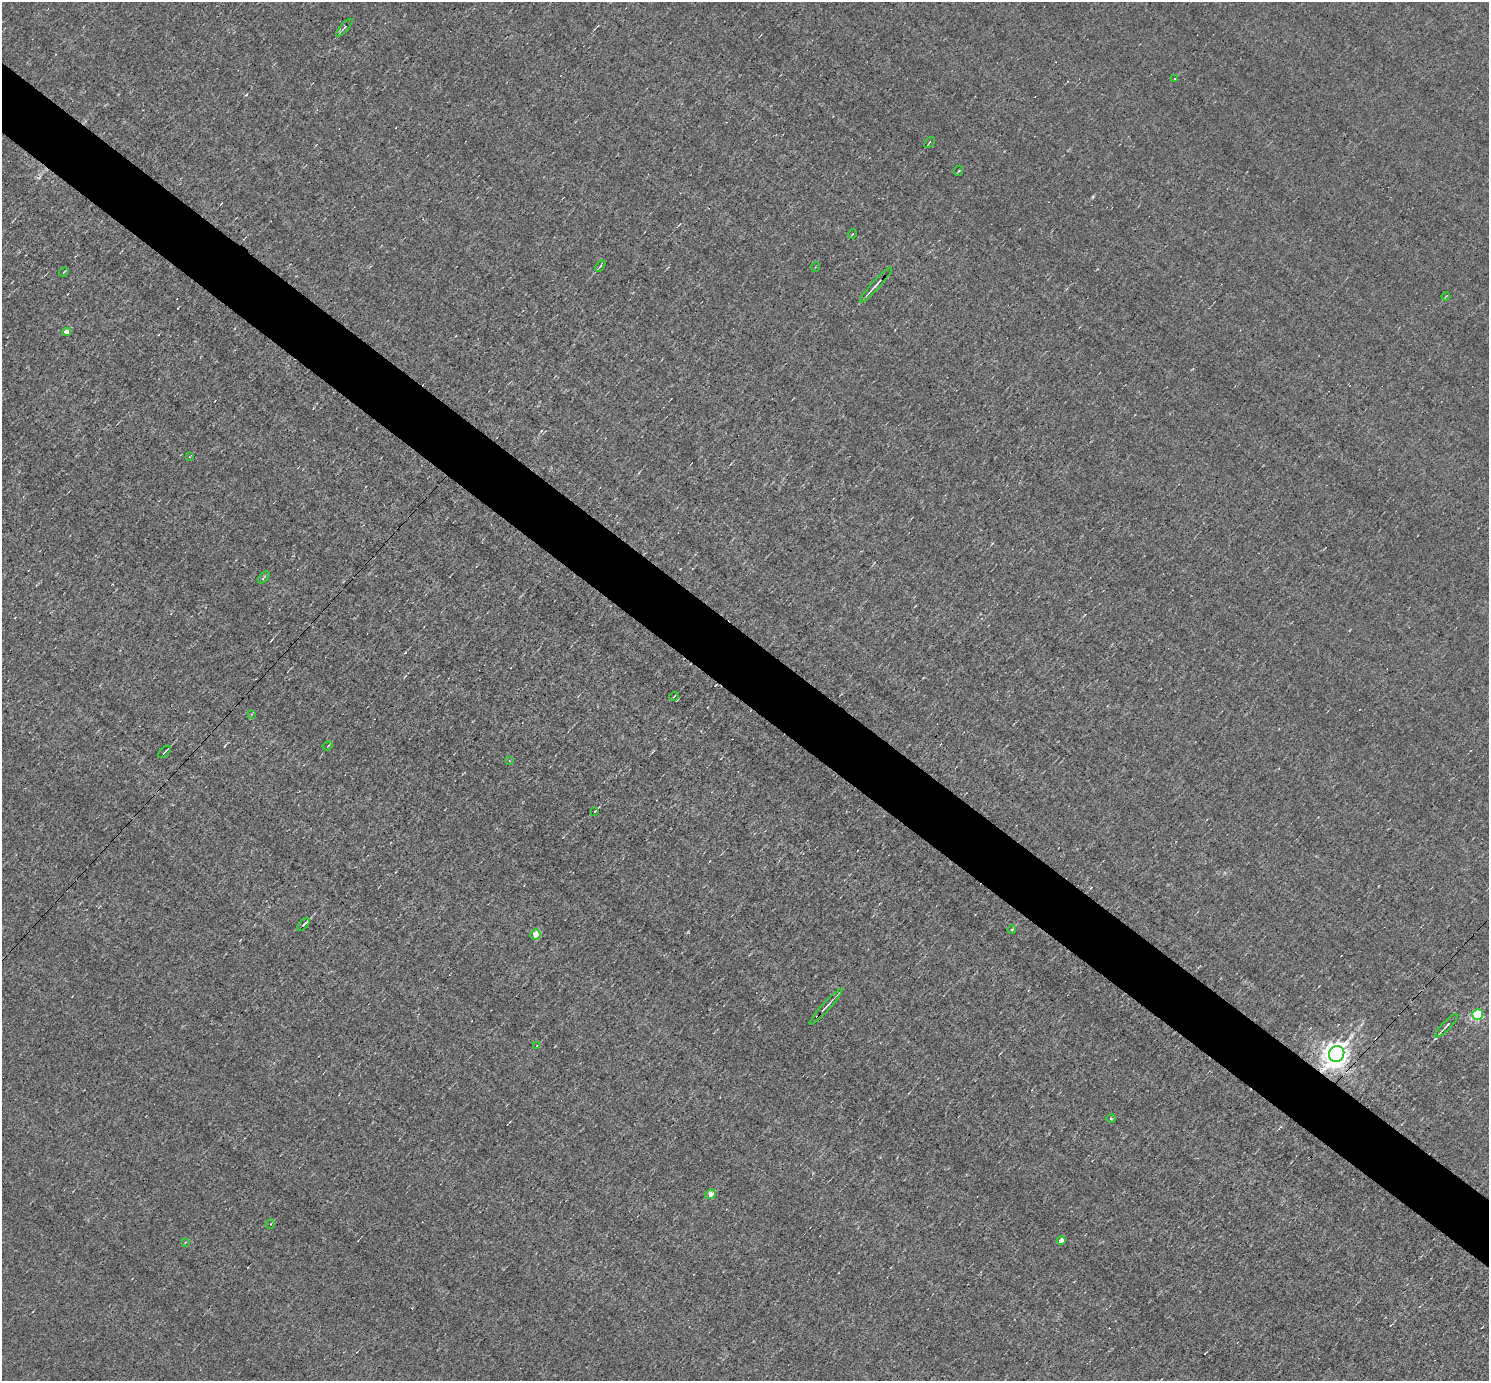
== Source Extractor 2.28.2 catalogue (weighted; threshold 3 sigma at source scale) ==
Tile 11 of 4 x 4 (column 3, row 3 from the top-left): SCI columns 2977-4463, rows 1671-3049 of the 5951 x 5956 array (HDU 1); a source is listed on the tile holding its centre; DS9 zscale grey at full resolution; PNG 1491 x 1383 px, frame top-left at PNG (2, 2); each listed source drawn as its Kron ellipse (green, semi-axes under 4 px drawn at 4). Shown black and unused: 5% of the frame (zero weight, under 3 of 4 exposures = <1% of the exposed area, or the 3 px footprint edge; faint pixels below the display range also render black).
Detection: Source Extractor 2.28.2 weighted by HDU 2 'WHT'; one run over the whole footprint, this tile lists its part. Background 0.00845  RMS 0.05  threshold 0.223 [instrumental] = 3 sigma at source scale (4.5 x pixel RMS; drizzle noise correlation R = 1.50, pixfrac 1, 0.05/0.05 arcsec/px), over >= 5 px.
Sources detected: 44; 12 cosmic-ray / hot-pixel residue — neither listed nor drawn; the other 32 listed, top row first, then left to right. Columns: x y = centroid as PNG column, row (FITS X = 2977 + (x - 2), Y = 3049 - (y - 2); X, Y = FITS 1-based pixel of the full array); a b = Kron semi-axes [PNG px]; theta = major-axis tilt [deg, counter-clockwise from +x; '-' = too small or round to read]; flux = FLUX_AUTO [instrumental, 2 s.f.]
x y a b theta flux
344 28 11 4 48 11
1174 78 3 2 - 3.9
929 142 6 3 49 5.1
958 171 5 3 - 4.3
852 234 5 3 - 3.4
600 266 6 3 52 5.8
815 267 5 3 - 3.8
64 272 5 2 - 3.8
876 285 23 3 48 28
1446 296 4 3 - 3.7
66 332 4 4 - 38
190 457 4 3 - 4.1
264 577 7 3 46 6.6
674 696 5 2 - 4.9
251 714 3 3 - 4
328 746 5 4 - 7
165 752 8 2 45 6
509 761 4 3 - 5.8
595 811 3 2 - 4.4
304 924 7 3 49 11
1012 929 4 3 - 4.3
535 934 5 5 - 69
826 1007 24 3 48 21
1478 1015 5 5 - 420
1446 1026 16 3 46 17
537 1046 3 2 - 3.2
1337 1054 8 7 - 5700
1111 1118 5 3 - 4.7
710 1194 5 4 - 44
270 1224 5 3 - 4
1061 1241 4 4 - 40
185 1242 4 3 - 5.2
Overlapping masked pixels (flux is a lower limit): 1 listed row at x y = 1337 1054
Unlisted compact peaks at least as high as the median listed source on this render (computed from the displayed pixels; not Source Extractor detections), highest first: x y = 1093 197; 246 95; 541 431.